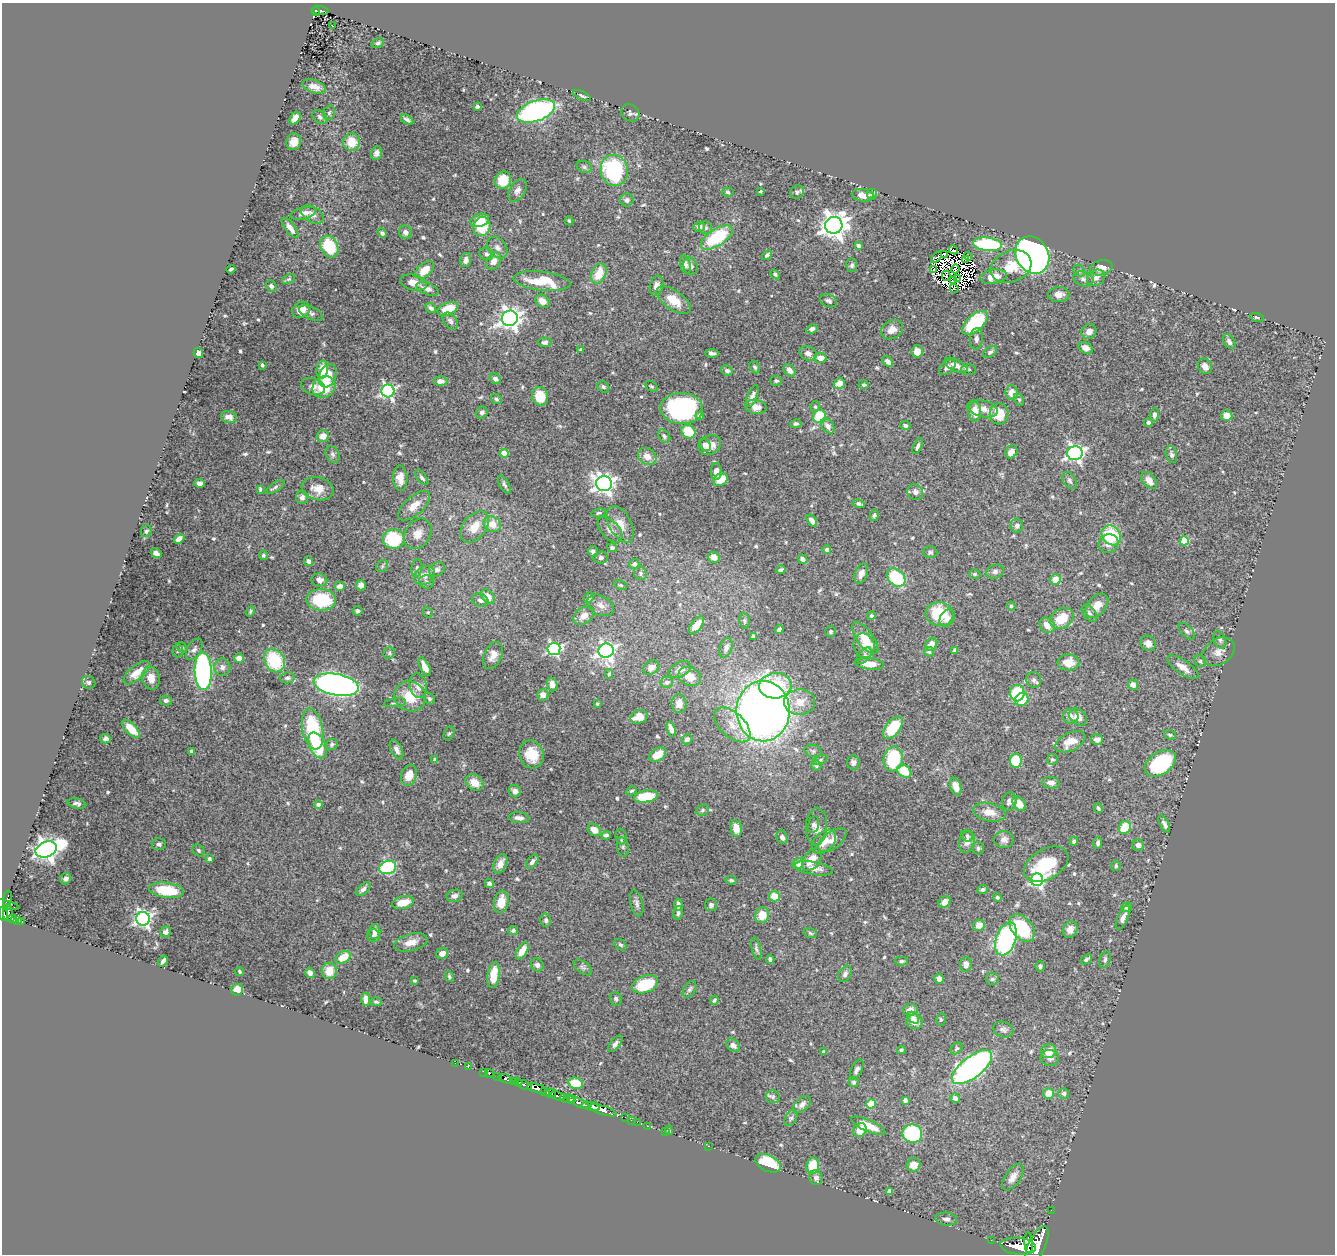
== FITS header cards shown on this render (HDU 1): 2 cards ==
NAXIS1  =                 1333
NAXIS2  =                 1252

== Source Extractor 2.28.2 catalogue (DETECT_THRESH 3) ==
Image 1333 x 1252 px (HDU 1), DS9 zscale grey, 1 PNG px = 1 image px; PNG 1337 x 1256 px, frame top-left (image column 1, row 1252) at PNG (2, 3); each listed source drawn as its Kron ellipse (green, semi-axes under 4 px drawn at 4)
Background 2.71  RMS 0.028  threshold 0.0828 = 3 sigma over >= 5 px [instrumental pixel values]
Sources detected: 638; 15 with non-positive FLUX_AUTO (blend fragments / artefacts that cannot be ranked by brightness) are neither listed nor drawn; of the other 623, the 500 brightest by FLUX_AUTO listed and drawn (123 fainter detections omitted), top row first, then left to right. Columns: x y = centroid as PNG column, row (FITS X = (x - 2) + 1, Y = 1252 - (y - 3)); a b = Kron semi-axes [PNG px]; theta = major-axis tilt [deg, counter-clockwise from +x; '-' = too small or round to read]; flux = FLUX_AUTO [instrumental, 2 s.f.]
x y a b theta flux
316 11 5 4 - 200
320 11 8 4 -6 300
332 26 3 2 - 3.3
378 43 6 4 21 4.2
314 87 12 6 -19 14
582 96 10 3 -25 3.6
477 107 4 3 - 5.7
536 111 20 10 20 370
329 113 7 5 73 3.9
630 113 9 8 - 5
320 117 8 5 -39 4.4
295 118 7 4 55 15
407 120 7 3 -32 4.9
294 142 8 7 - 13
352 142 9 8 - 35
376 153 7 5 69 6.8
584 167 8 6 -22 4.3
614 170 16 13 -78 190
503 180 9 8 - 48
517 190 12 7 58 9.9
760 191 3 3 - 3.1
728 192 6 4 -6 3.1
797 192 7 6 - 4.6
872 194 5 5 - 2.9
863 195 11 6 -7 21
627 200 7 6 - 6.1
303 213 13 6 14 13
312 215 12 7 -32 10
480 220 9 6 17 29
569 221 5 3 - 2.9
834 225 9 8 - 2100
482 227 9 8 - 58
699 227 6 5 - 7.2
290 228 12 5 -53 13
705 228 7 6 - 5.3
405 232 7 6 - 8.9
382 233 5 4 - 4
717 237 18 8 33 110
988 244 14 6 -7 160
858 245 4 3 - 6.9
329 247 11 8 -62 93
497 248 12 8 -51 10
954 250 5 4 - 13
486 254 7 6 - 5.3
944 254 2 2 - 3.1
767 255 6 4 42 4.9
1032 255 19 16 -59 1100
968 256 4 2 - 3.9
936 257 6 2 54 4.2
466 260 7 5 73 9
965 260 4 2 - 5.7
494 261 9 6 59 14
685 265 9 5 -79 6.4
852 265 7 5 86 5.1
690 266 8 7 - 6.9
1011 266 21 16 22 42
1101 268 12 7 13 23
231 269 4 3 - 3.1
934 269 3 2 - 3
955 269 4 2 - 11
424 270 11 6 41 29
1079 271 6 5 - 3.4
599 273 10 7 66 39
775 274 5 4 - 3.2
946 276 5 2 - 3.2
994 277 13 7 8 25
1096 278 9 7 32 8.7
288 279 7 4 26 3.2
957 279 2 2 - 2.8
1083 279 10 7 -20 6.9
542 281 29 9 -6 61
953 281 4 2 - 3.8
414 282 13 8 -12 18
271 286 6 5 - 5.2
656 286 10 6 77 12
954 288 4 2 - 4.9
427 289 11 6 -22 9.3
1059 295 10 7 3 13
673 300 19 9 -36 34
542 301 8 6 -34 13
829 301 9 6 -23 5.4
431 308 6 4 -38 5.8
448 309 11 6 22 48
301 310 9 7 31 21
311 313 13 6 -24 6.7
1257 317 7 4 -16 3.1
510 318 8 7 - 1100
450 321 9 6 -52 5.9
975 323 15 8 42 120
812 329 6 4 30 6.6
892 330 11 9 32 15
1089 332 8 7 - 11
976 339 11 6 85 7.2
545 342 7 4 0 5.3
1229 342 8 5 -56 7.3
1086 348 7 5 -27 11
581 350 3 3 - 4.4
917 351 6 5 - 17
990 352 8 4 34 4.2
198 353 5 4 - 17
712 353 7 3 -3 5.8
808 353 9 7 -27 10
820 358 6 5 - 14
888 362 6 4 -48 7
262 365 4 3 - 3.2
956 365 12 6 -25 14
1205 366 8 6 -55 10
755 367 6 4 -61 3.9
947 367 9 6 42 9.8
969 369 7 5 0 3.3
322 370 9 6 79 30
790 370 7 5 -52 12
727 371 6 5 - 5.2
328 376 12 8 69 39
495 379 6 5 - 8.9
441 381 7 4 0 9.8
776 381 6 5 - 3.5
839 384 5 5 - 18
864 385 5 4 - 3.8
313 386 12 8 -16 13
651 386 7 5 -29 3
324 387 12 10 40 58
603 387 6 5 - 3.5
388 391 6 6 - 430
1012 393 7 6 - 18
540 396 9 8 - 44
752 396 11 5 68 7.9
496 399 6 5 - 3.3
1019 399 6 4 -62 2.9
756 407 11 7 -10 19
815 407 5 4 - 3.1
682 409 21 15 -3 280
983 409 15 8 -16 18
482 412 6 5 - 6.2
975 412 10 6 -86 25
999 414 10 9 - 42
1154 415 7 4 86 6.8
700 416 4 4 - 9.2
820 416 7 6 - 60
1227 416 6 5 - 18
229 417 8 6 -13 10
1148 422 4 4 - 5.3
796 424 5 4 - 3.2
828 426 8 5 -53 10
905 426 5 4 - 4.4
688 432 7 6 - 50
323 436 6 5 - 15
664 436 7 5 -54 4.1
705 445 7 5 -49 6.4
710 445 11 9 30 21
918 446 8 4 68 5
1011 452 7 5 53 13
504 453 4 4 - 41
1075 453 8 7 - 590
332 454 9 6 -59 5.8
1171 455 9 5 -75 6
647 456 10 8 -34 18
716 471 8 5 -89 10
400 478 13 7 -86 17
422 478 9 4 -51 4.3
720 480 7 6 - 34
1149 480 10 6 -51 13
1070 481 9 6 -58 5.2
200 483 5 4 - 8.5
604 484 8 7 - 1000
504 485 10 4 -60 4.6
275 487 10 4 35 4.3
260 489 4 3 - 2.8
318 489 16 11 -12 21
915 492 8 7 - 8.3
302 497 6 6 - 7
859 504 6 4 -10 6.6
414 506 20 9 42 25
599 513 7 4 8 3.6
874 515 5 4 - 3.7
812 521 7 4 -57 9.6
492 524 9 7 -21 23
620 524 20 11 -61 25
1017 526 7 6 - 7.7
475 527 18 11 51 32
610 530 15 8 -46 12
146 531 6 5 - 3.3
418 534 16 12 56 21
1111 535 11 9 -51 110
179 539 6 4 37 9.5
394 539 11 10 - 100
1184 541 4 4 - 62
1108 544 10 9 - 13
612 548 5 4 - 4.9
827 550 4 4 - 7.1
593 551 5 5 - 6.4
930 552 7 6 - 4.5
156 553 6 4 -39 7.7
263 555 5 4 - 4.4
714 557 6 5 - 11
601 558 7 6 - 5.5
802 559 5 4 - 9.1
309 561 5 4 - 6.1
634 564 5 5 - 8.5
382 566 6 5 - 3.3
417 568 9 5 83 4.5
437 569 8 6 26 6.5
781 570 5 3 - 3.7
995 572 9 7 23 5.7
640 573 7 6 - 5
861 573 10 6 67 10
975 574 6 5 - 2.8
425 575 11 8 34 15
896 577 10 7 -44 140
1056 579 5 5 - 25
319 580 8 6 -12 8.9
427 582 7 6 - 4.7
361 585 5 5 - 9
621 585 7 4 -25 2.9
340 586 5 4 - 12
488 597 8 6 -54 19
589 597 6 4 60 5.8
321 600 15 10 -3 100
480 600 8 6 -21 7.9
600 605 14 9 -29 13
1011 606 4 4 - 3.6
1097 606 14 9 48 23
250 611 5 4 - 3.3
358 611 5 4 - 3.3
428 612 5 4 - 3.2
1089 613 10 6 -52 5.5
939 614 14 12 -6 69
584 616 11 8 37 15
871 616 4 4 - 3.4
947 618 9 7 58 10
1062 618 13 9 33 39
744 621 8 5 -83 3.9
696 625 10 5 53 15
1047 625 8 7 - 20
779 630 5 4 - 5
1187 631 10 5 -46 5.2
831 632 5 5 - 3
753 636 4 3 - 5.7
865 638 19 8 -52 32
1220 640 9 6 -67 5.5
1148 643 8 7 - 10
931 644 7 5 59 12
864 646 13 10 -72 18
182 647 6 4 -40 3
726 648 10 6 70 8
194 649 12 6 58 7
554 649 6 6 - 320
954 650 4 3 - 3.5
178 651 7 5 88 3.3
606 651 7 7 - 550
929 652 5 4 - 4
1218 652 17 12 35 17
389 653 6 5 - 2.9
493 655 14 8 66 16
864 655 9 5 53 6.7
239 658 5 4 - 10
274 660 12 10 -59 100
1200 661 6 5 - 3.6
1068 662 11 8 -3 25
869 664 15 5 -6 20
222 667 8 8 - 8.4
425 667 10 4 -64 19
651 667 8 6 35 11
1183 667 18 7 -35 17
680 669 12 7 26 11
203 671 19 8 -88 490
136 673 16 7 40 22
609 674 5 4 - 4
690 676 11 9 -24 20
151 678 11 9 -81 19
287 678 7 5 8 5.2
1034 680 8 7 - 5.9
89 682 7 6 - 4.7
667 682 6 5 - 5.9
336 685 23 10 -10 790
552 685 7 5 -75 15
1133 685 5 5 - 11
418 686 12 8 -77 12
775 686 16 12 6 89
1017 693 8 7 - 110
543 695 6 5 - 13
410 696 16 15 - 42
429 699 6 5 - 3.9
1022 699 7 6 - 38
166 700 6 5 - 5.1
800 702 15 13 4 31
395 703 11 3 7 3.1
597 704 3 3 - 2.9
679 704 9 7 89 12
763 711 30 26 -90 1700
1071 716 8 7 - 9.9
639 717 9 6 15 26
1078 717 10 7 -42 14
732 725 22 12 -42 28
893 728 13 7 51 73
131 729 11 5 -46 31
313 729 21 10 -78 130
671 729 7 4 -70 11
449 734 7 5 61 3
1170 735 6 4 -17 3.5
106 739 5 4 - 5.8
687 739 5 5 - 5.5
1097 739 6 5 - 11
1070 742 16 9 26 25
332 744 6 5 - 4
318 745 14 8 -65 81
396 749 10 5 -65 9.8
191 751 3 3 - 4.2
813 751 8 6 -15 5.4
531 754 14 12 -72 44
658 755 9 6 33 27
893 759 12 9 77 120
1052 759 5 5 - 3.4
435 760 4 3 - 4.3
820 760 8 4 20 3.1
1016 761 7 6 - 64
853 762 7 6 - 6.1
1160 763 17 11 34 170
816 766 5 5 - 3.2
904 771 8 6 -35 41
409 775 11 7 70 20
474 782 10 7 -33 20
1051 783 8 5 -5 9.9
956 786 9 5 -73 12
515 791 6 6 - 7.4
631 791 5 3 - 3
646 796 12 6 9 72
1009 801 9 7 84 6.5
77 803 9 5 -12 5.7
318 804 4 4 - 8
1019 804 8 5 -54 20
1098 808 5 3 - 2.9
702 810 6 5 - 3.7
989 812 16 9 -12 21
519 818 10 5 -7 9.1
1164 824 9 4 -63 5.8
813 825 8 5 76 4.9
817 826 19 10 87 15
1125 827 7 5 54 47
736 828 8 5 -78 19
594 830 7 5 -42 18
606 835 4 3 - 5.6
621 836 8 5 -84 3.8
967 836 6 5 - 3.6
782 837 7 5 -64 6.5
1004 839 10 8 0 9.7
832 840 16 8 36 16
1074 841 4 4 - 6.2
824 842 14 9 44 22
967 842 11 7 74 11
1098 843 5 4 - 5.2
159 844 7 6 - 5
1138 845 6 5 - 8.7
623 847 10 5 -79 4.3
978 848 6 6 - 4.3
46 849 11 7 21 1400
198 850 7 5 -46 3.6
209 859 4 3 - 5.1
812 860 13 8 53 28
532 862 8 5 53 6.3
798 863 6 5 - 24
500 864 10 6 65 13
1046 864 24 15 30 77
1116 866 5 4 - 3
388 867 8 6 20 150
814 868 19 6 -10 14
66 879 6 5 - 6.3
731 880 5 3 - 3.2
1037 880 6 6 - 430
489 884 5 4 - 6
363 889 9 5 43 7.6
167 890 17 7 -8 78
982 890 5 4 - 3.9
455 896 8 6 15 6.8
774 896 5 5 - 37
997 897 4 4 - 3.7
7 899 8 4 83 290
501 902 11 7 79 29
945 902 6 5 - 12
403 903 11 6 14 31
637 903 13 6 -77 7.2
6 905 14 4 -13 220
678 905 6 4 -84 7
711 905 6 6 - 5.4
1127 907 5 5 - 6.7
8 913 8 5 -88 1600
678 913 7 4 78 5.2
3 914 7 3 -80 1700
762 915 8 7 - 31
1123 917 13 5 66 11
12 919 4 3 - 290
143 919 7 7 - 630
17 920 4 3 - 510
546 920 7 5 -79 4.7
22 921 3 3 - 130
979 925 6 5 - 17
1022 928 15 10 -49 120
1070 929 8 7 - 12
513 930 5 4 - 3.8
166 932 5 5 - 7.4
375 932 7 5 -90 10
810 933 7 5 -19 3
374 936 7 6 - 6.4
1006 939 17 9 70 290
411 942 17 8 14 19
620 945 7 5 -38 3.4
756 949 11 4 -77 5.1
522 951 9 5 60 21
442 953 6 5 - 14
343 957 8 5 32 36
770 959 4 3 - 3.9
1086 959 6 3 36 3.8
1105 960 8 5 76 4.7
163 961 6 3 56 5.8
901 961 6 4 1 3.5
966 964 7 5 82 12
537 965 7 6 - 7.7
1040 966 5 4 - 3.9
583 967 10 6 -36 5.4
329 971 8 7 - 26
240 972 4 3 - 2.9
310 973 5 4 - 8.9
845 974 8 6 64 6.8
494 975 13 6 82 44
449 976 5 4 - 2.9
939 979 5 5 - 10
992 979 7 6 - 5
414 981 3 3 - 2.9
645 984 13 8 20 76
690 989 9 5 57 4.9
237 990 6 5 - 15
366 999 6 4 -90 12
616 999 7 5 -71 4.6
714 1000 5 3 - 3.3
376 1002 6 4 -2 2.8
910 1010 7 6 - 9.8
913 1018 7 5 -45 5.6
941 1019 6 5 - 3.2
915 1022 8 7 - 17
1003 1030 10 7 -19 6.7
615 1044 10 5 53 6.2
733 1045 7 6 - 9.5
956 1049 7 5 46 3.2
901 1050 4 3 - 3.1
1049 1051 8 7 - 27
824 1052 4 3 - 7.6
1050 1058 9 8 - 8
455 1063 2 2 - 20
468 1067 3 2 - 19
972 1067 24 10 38 660
857 1069 11 5 64 6.3
484 1072 2 2 - 30
489 1074 5 3 - 160
498 1076 3 3 - 430
506 1079 7 3 -22 540
513 1082 3 3 - 1500
518 1082 4 4 - 2700
854 1082 5 5 - 4.2
576 1083 7 5 -13 58
525 1085 7 4 -29 1300
537 1088 10 4 -15 7400
545 1092 5 3 - 920
550 1093 6 3 13 1000
1049 1093 5 5 - 25
1064 1093 5 5 - 5.6
558 1096 7 3 -22 1100
773 1097 7 6 - 4.9
955 1098 5 4 - 9.8
567 1099 7 3 -19 1800
572 1099 3 2 - 920
905 1100 4 4 - 5.9
578 1102 13 3 -25 700
802 1104 10 6 44 8.7
871 1104 5 4 - 65
591 1106 9 3 -14 4700
595 1107 4 2 - 1700
603 1110 14 4 -18 3900
625 1117 2 2 - 28
791 1118 8 5 63 4.6
631 1120 2 2 - 51
637 1122 2 2 - 35
648 1126 3 2 - 77
868 1126 18 5 -23 39
669 1130 4 4 - 3
860 1130 7 6 - 28
665 1132 2 2 - 20
912 1134 10 9 - 230
708 1146 3 2 - 8.5
768 1163 13 8 -24 84
914 1165 7 6 - 14
813 1166 8 6 83 53
1013 1177 15 7 56 15
816 1178 7 6 - 8.2
889 1191 4 4 - 11
1051 1210 2 2 - 25
946 1219 11 6 -6 6.9
991 1240 2 2 - 27
1029 1243 11 3 -86 2600
1037 1245 20 8 65 18000
1018 1246 18 8 -6 13000
At the frame edge (FLAGS 8, measured only in part): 1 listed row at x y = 3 914
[123 fainter detections neither listed nor drawn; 15 non-positive-flux detections neither listed nor drawn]